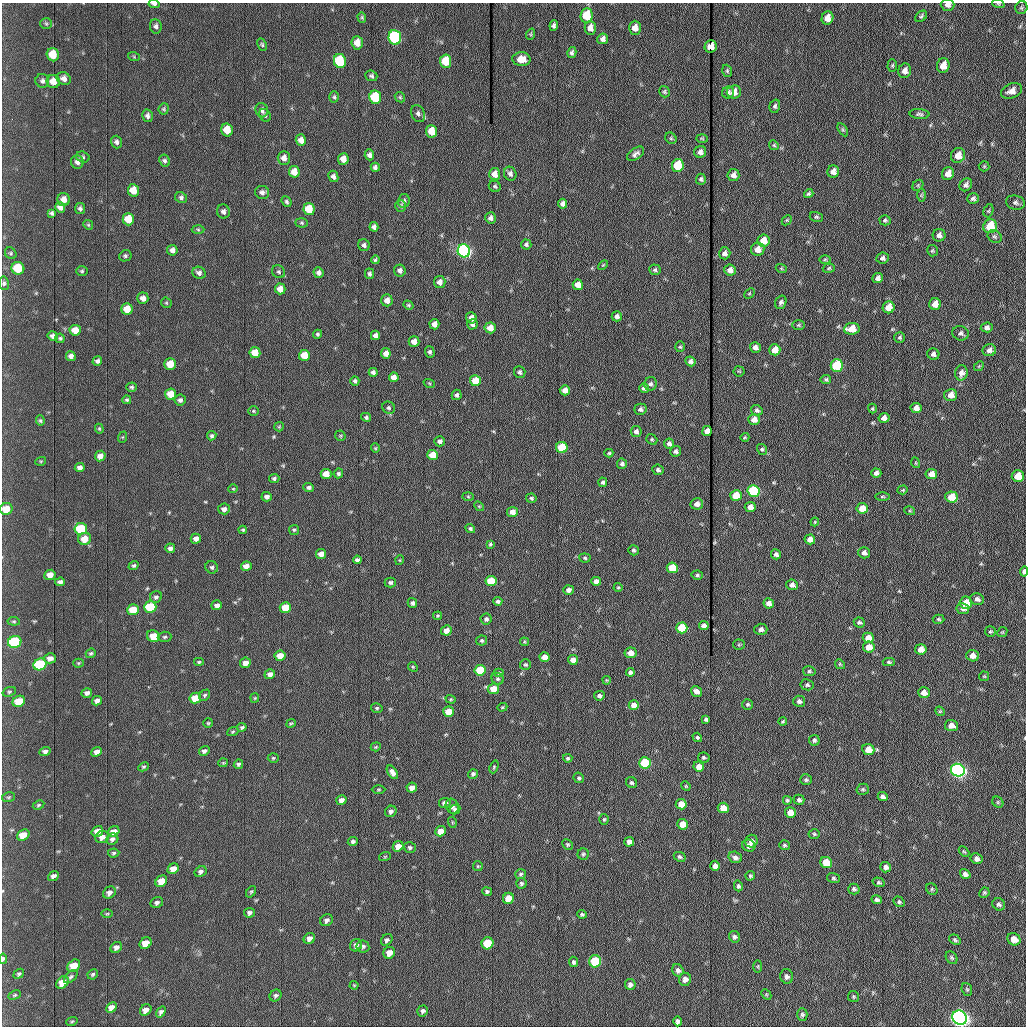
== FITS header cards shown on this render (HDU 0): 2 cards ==
NAXIS1  =                 1024 /fastest changing axis
NAXIS2  =                 1024 /next to fastest changing axis

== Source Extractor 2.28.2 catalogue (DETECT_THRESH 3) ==
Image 1024 x 1024 px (HDU 0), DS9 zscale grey, 1 PNG px = 1 image px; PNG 1028 x 1028 px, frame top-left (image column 1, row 1024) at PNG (2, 3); each listed source drawn as its Kron ellipse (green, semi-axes under 4 px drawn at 4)
Background 1190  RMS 14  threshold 43.1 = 3 sigma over >= 5 px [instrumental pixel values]
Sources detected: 503; of the 503, the 500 brightest by FLUX_AUTO listed and drawn (3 fainter detections omitted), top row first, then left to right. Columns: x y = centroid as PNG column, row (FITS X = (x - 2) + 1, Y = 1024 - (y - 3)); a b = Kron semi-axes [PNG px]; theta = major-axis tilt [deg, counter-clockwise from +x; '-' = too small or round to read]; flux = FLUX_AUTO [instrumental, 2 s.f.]
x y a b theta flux
154 4 5 3 - 2600
998 4 6 4 -19 1100
948 5 7 6 - 3900
1021 8 6 6 - 1800
587 15 7 6 - 25000
921 16 7 5 42 2000
362 17 5 4 - 1300
827 18 7 5 69 9200
46 24 6 5 - 1500
156 26 7 6 - 2800
554 26 5 4 - 2100
590 28 7 5 -89 6100
635 28 7 6 - 6500
531 34 6 3 72 1100
395 37 7 6 - 140000
603 39 5 5 - 3300
357 43 7 5 -86 9700
262 45 6 4 -63 1500
711 46 6 6 - 11000
572 53 5 4 - 2300
53 55 7 6 - 17000
134 57 6 4 -20 1100
521 59 9 7 -2 10000
340 61 7 6 - 57000
446 61 7 5 -86 22000
892 65 6 4 89 1300
943 66 7 6 - 10000
727 71 6 4 -71 1400
905 71 7 6 - 4600
371 76 6 5 - 1900
64 79 7 6 - 4300
42 81 7 6 - 2800
53 82 7 6 - 9100
1011 91 11 7 23 6200
664 92 6 5 - 1500
728 92 6 6 - 1800
734 92 7 6 - 6300
334 97 5 4 - 1500
375 97 7 6 - 46000
400 97 6 4 -46 1300
775 106 7 5 74 1900
164 109 6 5 - 1400
262 110 7 6 - 3500
418 114 9 6 -67 3000
919 114 10 5 -4 2400
265 115 7 5 -61 1800
147 116 6 5 - 3100
227 130 6 5 - 17000
843 130 7 4 -59 1200
432 131 6 5 - 16000
671 138 6 5 - 1300
702 138 6 4 -2 970
301 140 6 5 - 6200
117 142 6 5 - 2800
774 145 5 4 - 1300
700 152 6 5 - 4000
636 154 10 5 35 3400
369 155 5 4 - 2900
958 155 7 7 - 9900
83 157 7 5 -18 1800
284 158 7 6 - 5500
343 159 6 5 - 7500
165 161 6 5 - 2000
77 162 7 6 - 3500
678 165 6 6 - 40000
984 166 5 5 - 1200
375 167 4 4 - 2500
294 172 6 5 - 11000
833 172 6 6 - 5900
495 174 6 5 - 7900
510 174 7 6 - 3100
948 174 6 6 - 8000
733 175 6 6 - 4100
333 176 6 5 - 3200
701 179 5 5 - 1900
918 185 6 4 46 1400
966 185 7 5 48 3100
495 186 6 5 - 1600
133 190 6 5 - 13000
262 192 7 6 - 3500
809 194 5 4 - 1800
921 195 7 4 89 1400
181 198 6 5 - 2300
64 199 6 6 - 6100
973 199 6 5 - 2600
404 201 7 5 79 2300
287 202 5 4 - 1800
1015 203 10 7 -13 3000
563 204 5 4 - 3600
401 206 6 5 - 1900
60 207 5 5 - 4800
80 209 5 5 - 2200
309 209 6 5 - 25000
223 211 7 6 - 3200
988 211 6 4 72 1300
51 213 4 4 - 1700
816 217 7 5 -15 1500
490 218 5 5 - 3300
128 219 6 6 - 16000
787 220 6 4 44 1200
885 220 5 5 - 1600
302 223 6 4 -2 1400
88 225 5 4 - 1100
990 226 7 6 - 32000
374 227 5 4 - 3000
198 230 6 4 -2 1200
939 235 6 6 - 3800
995 236 7 6 - 2000
763 241 6 6 - 13000
526 244 5 5 - 1900
364 245 6 5 - 2400
758 249 6 6 - 9000
172 250 5 5 - 4000
464 251 6 6 - 280000
932 251 6 5 - 1300
11 253 6 5 - 1500
725 253 6 5 - 3800
125 256 6 5 - 1800
883 258 6 5 - 2600
825 259 6 4 1 1200
375 260 4 4 - 1500
603 265 6 3 44 1000
18 268 6 6 - 31000
781 268 5 3 - 950
829 268 6 4 18 1400
400 270 6 6 - 3400
655 270 6 5 - 1800
730 270 6 5 - 6000
82 271 6 5 - 1600
279 272 7 6 - 1800
199 273 7 6 - 3100
319 273 5 5 - 3200
369 274 5 4 - 2000
878 278 5 5 - 3800
440 282 6 6 - 5700
4 283 7 5 -81 2000
578 285 5 5 - 8000
280 289 5 5 - 7400
749 293 6 4 44 1100
143 298 6 5 - 5000
387 300 6 5 - 6300
781 302 7 5 70 2600
166 303 5 4 - 1100
935 304 6 6 - 11000
408 305 5 4 - 1300
889 307 6 6 - 14000
127 309 5 5 - 14000
617 316 5 5 - 3500
471 318 6 5 - 5700
434 324 5 5 - 6100
472 324 5 5 - 2700
798 325 6 4 0 1400
987 327 6 5 - 3100
490 328 5 5 - 8600
852 329 8 5 7 16000
75 330 6 5 - 9800
961 333 8 7 - 3100
317 334 4 4 - 1500
375 335 5 4 - 3100
53 336 5 5 - 3800
900 337 5 5 - 1700
60 338 5 4 - 1500
414 341 5 5 - 6400
680 347 5 4 - 1300
755 347 5 5 - 4200
775 350 5 5 - 13000
989 350 7 6 - 4500
255 352 5 5 - 16000
430 352 5 5 - 2100
386 353 5 5 - 6600
933 354 6 5 - 3200
304 355 5 5 - 15000
71 356 5 4 - 3400
97 361 5 4 - 2600
690 361 5 5 - 3000
170 364 5 5 - 19000
837 366 6 6 - 74000
979 366 5 4 - 1100
739 371 5 5 - 1100
373 372 4 4 - 2600
520 372 6 5 - 2400
961 373 7 6 - 4700
394 377 5 5 - 6300
826 379 5 4 - 1600
355 381 4 4 - 2100
475 381 5 5 - 18000
429 383 6 3 -19 1000
651 384 7 6 - 2500
132 387 5 4 - 1500
644 388 5 4 - 3000
565 390 5 5 - 7300
171 394 5 5 - 16000
457 395 5 5 - 2300
951 395 6 6 - 7300
127 400 4 4 - 1400
180 400 5 5 - 2600
389 408 6 6 - 1900
916 408 5 5 - 6500
640 409 6 5 - 2700
872 409 5 4 - 1300
757 410 6 5 - 2300
253 411 5 4 - 1100
366 417 5 4 - 1700
884 418 5 4 - 5000
754 419 5 5 - 7600
40 421 5 4 - 1400
279 427 5 4 - 970
99 429 5 4 - 1100
636 431 5 5 - 3000
707 431 5 4 - 7400
212 436 5 4 - 1800
340 436 5 5 - 1300
123 437 6 4 71 910
745 437 4 3 - 990
652 439 6 5 - 1400
440 441 5 5 - 3200
669 443 5 5 - 3100
562 447 5 5 - 47000
375 448 4 4 - 1000
762 449 5 5 - 1600
676 451 5 5 - 2600
609 453 4 3 - 1300
433 455 5 5 - 17000
100 456 5 5 - 5100
41 461 5 3 - 1000
916 463 5 3 - 880
622 464 5 5 - 2400
80 467 5 4 - 3500
658 470 5 5 - 2200
338 473 5 4 - 1700
876 473 5 4 - 3900
326 474 5 5 - 13000
931 474 6 5 - 8100
1018 476 6 6 - 17000
274 478 5 4 - 1900
603 482 4 4 - 1800
309 487 5 4 - 2300
233 489 4 4 - 930
903 490 5 4 - 1100
753 491 6 5 - 110000
468 496 6 4 -2 1100
736 496 5 5 - 22000
882 496 7 3 0 1300
267 497 5 4 - 3300
951 497 6 5 - 19000
531 498 5 4 - 1600
697 504 6 5 - 5000
479 506 5 4 - 1000
750 507 5 5 - 6600
862 508 6 5 - 13000
6 509 6 6 - 17000
224 509 6 5 - 4000
910 511 5 3 - 1100
512 512 5 5 - 6500
815 522 4 3 - 1000
81 529 6 5 - 50000
470 529 5 4 - 2100
243 530 4 3 - 1200
294 530 5 5 - 1400
85 539 6 6 - 13000
196 539 5 5 - 4200
810 539 5 5 - 6300
490 544 4 4 - 1400
170 548 5 5 - 3000
634 550 5 5 - 1700
864 553 6 5 - 3900
321 554 5 5 - 6800
776 554 5 5 - 3100
585 558 5 4 - 1500
357 560 4 4 - 2400
400 560 5 3 - 900
134 565 5 4 - 1600
246 566 5 4 - 7100
212 567 6 6 - 2000
672 568 5 5 - 30000
1024 571 5 3 - 4500
50 575 5 5 - 7300
697 575 5 4 - 1600
491 581 5 5 - 28000
596 581 4 4 - 3800
60 582 5 4 - 3100
390 582 6 5 - 2100
792 585 5 5 - 4300
618 587 4 4 - 1000
568 590 5 5 - 3500
156 597 6 5 - 2200
977 599 7 5 -11 3700
498 601 4 4 - 2000
412 603 5 4 - 2500
769 603 5 5 - 5600
966 603 6 6 - 18000
217 605 5 5 - 4000
150 607 6 5 - 58000
285 607 5 5 - 21000
963 609 6 5 - 2800
133 610 6 5 - 20000
438 616 4 3 - 1300
486 619 5 5 - 2400
938 619 6 4 -3 1400
14 621 6 4 -7 1400
859 622 5 5 - 2100
704 625 5 4 - 4000
682 628 5 5 - 42000
761 629 6 5 - 3600
446 630 5 5 - 6100
990 631 5 5 - 1500
1002 632 5 4 - 1200
153 636 6 5 - 14000
165 637 7 5 3 1700
868 638 5 5 - 13000
482 640 5 5 - 1400
15 642 7 6 - 83000
524 642 4 4 - 1000
739 645 5 5 - 1200
869 647 6 5 - 12000
921 649 6 5 - 9200
91 653 5 4 - 1500
631 653 6 5 - 8300
280 656 5 5 - 11000
973 656 6 5 - 6900
544 657 5 5 - 8000
50 658 6 5 - 4300
573 660 5 5 - 8100
199 662 5 4 - 1200
889 662 6 4 -3 1700
78 663 5 4 - 1100
245 663 5 5 - 5800
40 664 7 5 26 86000
840 664 5 4 - 1200
525 665 5 5 - 1500
413 667 5 4 - 1100
480 670 5 5 - 42000
809 671 6 5 - 1600
630 672 4 4 - 2600
499 673 5 3 - 1000
270 674 5 4 - 4100
984 676 5 4 - 1100
498 679 6 5 - 1800
607 680 4 4 - 870
807 685 6 5 - 2000
493 689 5 5 - 16000
696 691 6 5 - 5600
9 692 7 4 19 1600
87 693 5 4 - 3300
924 693 6 5 - 7500
205 695 6 4 47 1500
599 696 5 4 - 3100
195 698 6 5 - 21000
255 698 4 4 - 960
451 699 5 4 - 1100
19 701 6 5 - 24000
97 701 5 4 - 4000
799 701 6 5 - 3400
747 704 5 5 - 1900
634 705 5 5 - 8700
502 707 5 4 - 1100
377 708 6 4 -14 1500
940 711 5 4 - 1100
449 712 5 5 - 15000
706 719 4 4 - 2100
783 722 4 4 - 1300
208 723 5 5 - 1200
291 723 5 3 - 1000
951 725 6 5 - 6200
242 727 5 4 - 1600
233 732 6 4 22 1100
697 737 5 4 - 1400
814 740 5 5 - 2300
376 747 5 4 - 970
868 749 6 5 - 14000
45 751 5 4 - 2900
204 751 5 4 - 2500
97 752 5 4 - 4500
273 758 5 4 - 1300
568 758 5 4 - 1400
704 758 6 5 - 1500
223 763 5 4 - 1100
645 763 6 5 - 78000
238 764 5 4 - 1800
699 766 5 5 - 8800
143 767 5 4 - 1500
494 767 7 4 69 1300
958 770 7 6 - 400000
392 772 7 4 -56 4300
473 774 5 4 - 2000
579 778 5 5 - 1600
806 780 6 5 - 1800
631 783 6 5 - 1800
686 786 5 4 - 1000
412 788 5 5 - 5400
379 789 7 3 0 1000
863 789 6 5 - 1700
9 797 6 4 11 1500
883 797 5 4 - 2800
341 800 5 4 - 4400
787 800 4 4 - 1500
799 800 5 5 - 2600
998 802 6 5 - 1400
445 803 6 5 - 4000
681 804 5 5 - 13000
38 805 6 4 28 1300
452 806 7 6 - 3100
723 808 5 5 - 15000
455 809 5 4 - 1900
391 811 6 5 - 2800
790 812 5 5 - 11000
604 819 5 4 - 1300
452 822 5 3 - 960
683 824 5 5 - 13000
97 831 6 5 - 10000
440 831 5 5 - 9700
114 832 6 5 - 8400
814 834 5 4 - 1400
23 835 7 5 36 15000
102 837 7 6 - 5400
112 839 6 5 - 2800
751 841 6 6 - 6300
353 842 5 4 - 2200
629 842 5 5 - 4500
567 844 5 5 - 1400
784 845 5 5 - 1600
398 846 5 5 - 8200
749 846 6 6 - 4100
410 847 6 5 - 1900
964 851 6 3 -44 1100
114 853 6 4 6 1500
583 854 5 5 - 1700
385 856 6 4 19 1000
680 857 6 4 -27 1900
735 857 7 5 -16 3500
977 859 6 5 - 3900
826 862 6 5 - 28000
478 866 5 5 - 1200
715 866 5 5 - 5500
886 867 5 5 - 3600
173 869 6 5 - 7800
200 872 6 5 - 2800
520 874 5 5 - 1600
965 874 6 4 -35 4000
53 876 6 4 40 3100
750 876 5 4 - 1300
833 878 6 5 - 1600
161 881 6 5 - 16000
879 882 6 4 -17 1600
521 883 5 5 - 1800
738 886 5 4 - 2000
854 889 6 5 - 2100
932 889 6 5 - 1600
487 891 5 4 - 2000
251 892 6 4 53 1300
109 893 7 5 40 4400
984 893 5 5 - 1400
508 898 5 5 - 16000
877 900 5 4 - 2500
899 902 6 5 - 1800
157 903 6 5 - 2300
999 904 7 6 - 2600
249 913 5 5 - 2600
107 914 6 4 1 1100
582 914 4 4 - 1700
326 920 7 5 35 3100
735 937 6 5 - 2500
309 938 6 5 - 4700
1014 939 7 6 - 9200
387 940 6 5 - 2400
955 940 6 4 -29 2000
146 943 6 5 - 15000
487 943 6 5 - 41000
356 945 6 5 - 3900
363 946 6 6 - 2200
116 947 6 5 - 4100
389 953 6 5 - 8900
952 958 7 5 -53 1700
3 959 5 3 - 2100
595 961 6 6 - 67000
573 962 5 4 - 2000
74 966 7 5 43 22000
758 966 6 3 90 970
678 970 6 5 - 3200
19 974 6 4 39 1700
93 974 5 4 - 1600
787 976 7 6 - 2900
71 977 8 5 44 2000
685 979 6 6 - 4300
62 982 7 5 44 11000
630 984 5 5 - 3100
354 985 4 4 - 970
967 989 6 5 - 1600
766 994 6 4 -47 1200
15 995 6 4 27 1300
276 995 6 5 - 2200
853 997 5 5 - 1500
111 1007 6 4 46 4600
146 1010 6 5 - 6200
423 1011 5 5 - 2500
161 1012 6 4 53 2400
802 1014 6 5 - 2100
959 1018 7 7 - 740000
72 1021 6 3 19 1000
678 1021 5 4 - 2800
At the frame edge (FLAGS 8, measured only in part): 8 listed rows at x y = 154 4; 998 4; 948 5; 4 283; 6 509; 1024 571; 3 959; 959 1018
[3 fainter detections neither listed nor drawn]

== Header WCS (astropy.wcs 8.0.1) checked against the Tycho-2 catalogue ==
Header WCS as astropy/WCSLIB reads it (applying the file's SIP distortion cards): RA---TAN-SIP/DEC--TAN-SIP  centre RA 20:32:56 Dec +07:41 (308.23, +7.69 deg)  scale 1.67 arcsec/px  FOV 28.5' x 28.6'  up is -179 deg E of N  parity flipped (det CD > 0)
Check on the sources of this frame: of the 60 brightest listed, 17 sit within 2.5 arcsec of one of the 19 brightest Tycho-2 stars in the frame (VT <= 12.30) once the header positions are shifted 0.13 arcsec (0.09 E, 0.09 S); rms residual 0.98 arcsec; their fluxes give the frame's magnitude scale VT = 23.71 - 2.5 log10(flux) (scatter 0.22 mag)
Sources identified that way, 17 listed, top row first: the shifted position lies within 2.5 arcsec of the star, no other Tycho-2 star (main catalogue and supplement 1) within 5.0 arcsec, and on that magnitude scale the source's flux lands within +1.5 / -3 mag of the star's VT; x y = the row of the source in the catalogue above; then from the Tycho-2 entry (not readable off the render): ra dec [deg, ICRS J2000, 3 dp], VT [Tycho-2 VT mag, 2 dp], TYC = Tycho-2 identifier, HIP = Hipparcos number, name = IAU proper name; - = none
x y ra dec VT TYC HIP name
395 37 308.286 +7.464 10.73 522-842-1 - -
340 61 308.312 +7.475 12.07 522-647-1 - -
446 61 308.262 +7.475 12.01 522-585-1 - -
375 97 308.295 +7.492 11.63 522-671-1 - -
464 251 308.254 +7.563 10.72 1087-1249-1 - -
837 366 308.080 +7.618 11.66 1087-1359-1 - -
753 491 308.120 +7.676 10.97 1087-777-1 - -
81 529 308.435 +7.690 11.87 1088-65-1 - -
672 568 308.158 +7.712 12.30 1087-297-1 - -
15 642 308.467 +7.743 11.69 1088-851-1 - -
40 664 308.455 +7.753 11.50 1088-523-1 - -
480 670 308.249 +7.758 12.15 1087-191-1 - -
645 763 308.172 +7.802 11.35 1087-577-1 - -
958 770 308.026 +7.807 10.06 1087-869-1 - -
487 943 308.247 +7.885 12.25 1087-1189-1 - -
595 961 308.197 +7.894 11.89 1087-513-1 - -
959 1018 308.026 +7.922 8.78 1087-1005-1 - -